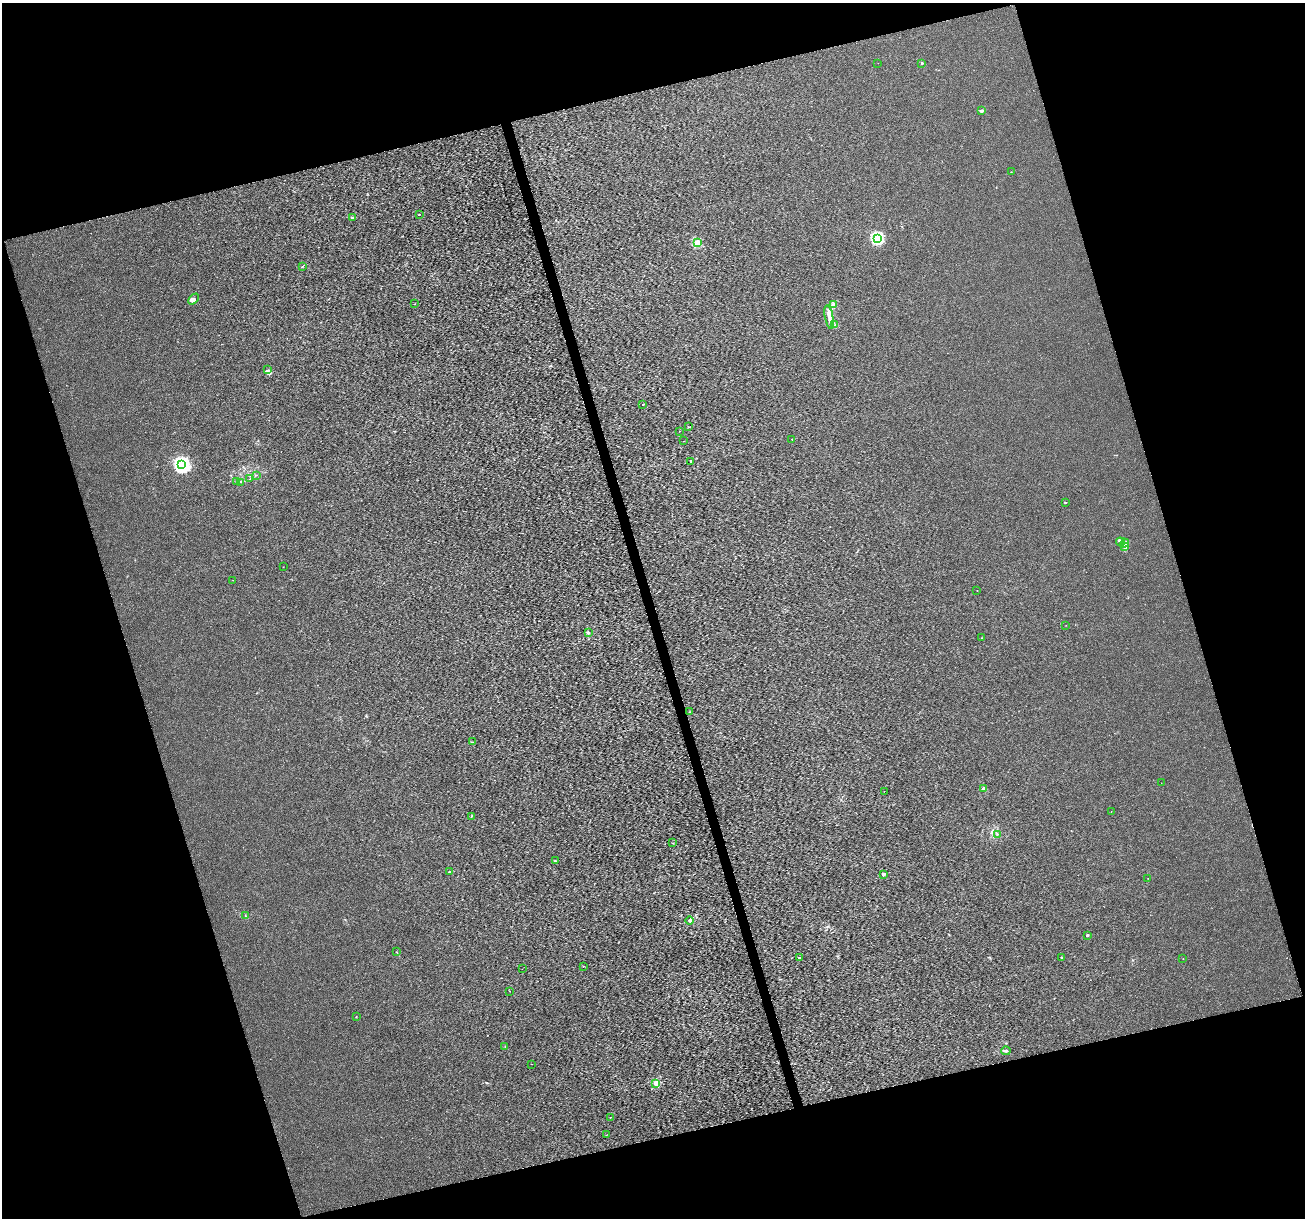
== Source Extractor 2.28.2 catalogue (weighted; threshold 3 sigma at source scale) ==
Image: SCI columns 2-5210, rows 100-4962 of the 5212 x 5013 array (HDU 1 of 3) = the unmasked area's bounding box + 8 px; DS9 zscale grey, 4 x 4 block average (1 PNG px = mean of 4 x 4 image px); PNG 1307 x 1220 px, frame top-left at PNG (2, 3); each listed source drawn as its Kron ellipse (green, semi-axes under 4 px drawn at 4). Shown black and unused: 34% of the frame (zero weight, under 3 of 6 exposures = <1% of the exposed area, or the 3 px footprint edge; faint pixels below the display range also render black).
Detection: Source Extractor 2.28.2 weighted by HDU 2 'WHT'. Background 3.49e-05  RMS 0.0018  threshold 0.00726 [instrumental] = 3 sigma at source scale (4.09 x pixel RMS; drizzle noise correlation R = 1.36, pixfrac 0.8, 0.0396/0.0396 arcsec/px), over >= 5 px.
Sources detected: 72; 1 coinciding with a brighter row at this scale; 5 inside a brighter listed object's ellipse — not listed separately; the other 66 listed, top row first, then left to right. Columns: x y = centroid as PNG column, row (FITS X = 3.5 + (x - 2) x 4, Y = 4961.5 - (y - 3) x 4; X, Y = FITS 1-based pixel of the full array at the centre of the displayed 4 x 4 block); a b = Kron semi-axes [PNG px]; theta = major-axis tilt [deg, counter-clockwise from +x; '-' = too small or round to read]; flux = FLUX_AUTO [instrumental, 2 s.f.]
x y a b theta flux
878 63 2 2 - 0.13
922 63 2 2 - 1.5
981 111 3 2 - 1.6
1011 172 2 2 - 0.31
419 214 2 2 - 0.54
352 217 2 2 - 2.3
877 238 2 2 - 110
697 243 2 2 - 38
302 266 2 2 - 0.52
194 299 6 4 48 3.1
414 304 2 2 - 0.28
834 305 2 2 - 0.39
829 317 12 3 -79 5.7
835 325 2 2 - 0.69
268 370 2 2 - 0.54
643 404 2 2 - 0.89
688 427 2 2 - 0.48
680 431 2 2 - 0.23
792 439 2 2 - 0.49
683 441 2 2 - 0.14
691 461 2 2 - 2.2
182 465 4 3 - 290
257 475 2 2 - 0.24
250 479 2 2 - 0.39
236 481 2 2 - 0.44
241 482 2 2 - 0.3
1065 502 3 2 - 0.53
1120 542 4 2 - 1.9
1125 543 4 3 - 2.1
1124 546 3 2 - 1.6
283 567 2 2 - 0.24
233 580 2 2 - 0.26
977 591 2 2 - 0.24
1066 625 2 2 - 0.19
589 633 4 2 - 0.97
981 638 2 2 - 0.26
689 712 3 2 - 0.38
473 742 2 2 - 0.4
1161 783 2 2 - 0.16
983 789 2 2 - 12
884 791 2 2 - 0.18
1111 812 2 2 - 0.21
471 816 2 2 - 0.46
997 834 2 2 - 0.52
673 843 2 2 - 0.24
555 861 3 2 - 0.77
449 872 2 2 - 2.6
883 874 2 2 - 7.4
1148 878 2 2 - 0.26
245 916 2 2 - 0.24
689 921 4 3 - 1.3
1087 935 2 2 - 4.3
396 952 2 2 - 0.37
1061 957 2 2 - 1.3
799 958 4 2 - 0.68
1183 959 2 2 - 0.22
583 966 2 2 - 0.35
522 969 2 2 - 0.16
510 991 2 2 - 0.18
356 1017 2 2 - 0.48
505 1047 2 2 - 0.17
1006 1051 5 2 - 1.7
531 1064 2 2 - 0.18
656 1083 2 2 - 27
611 1117 2 2 - 0.22
606 1135 2 2 - 0.18
Diffuse or blended objects may show on this block-average render without a row.